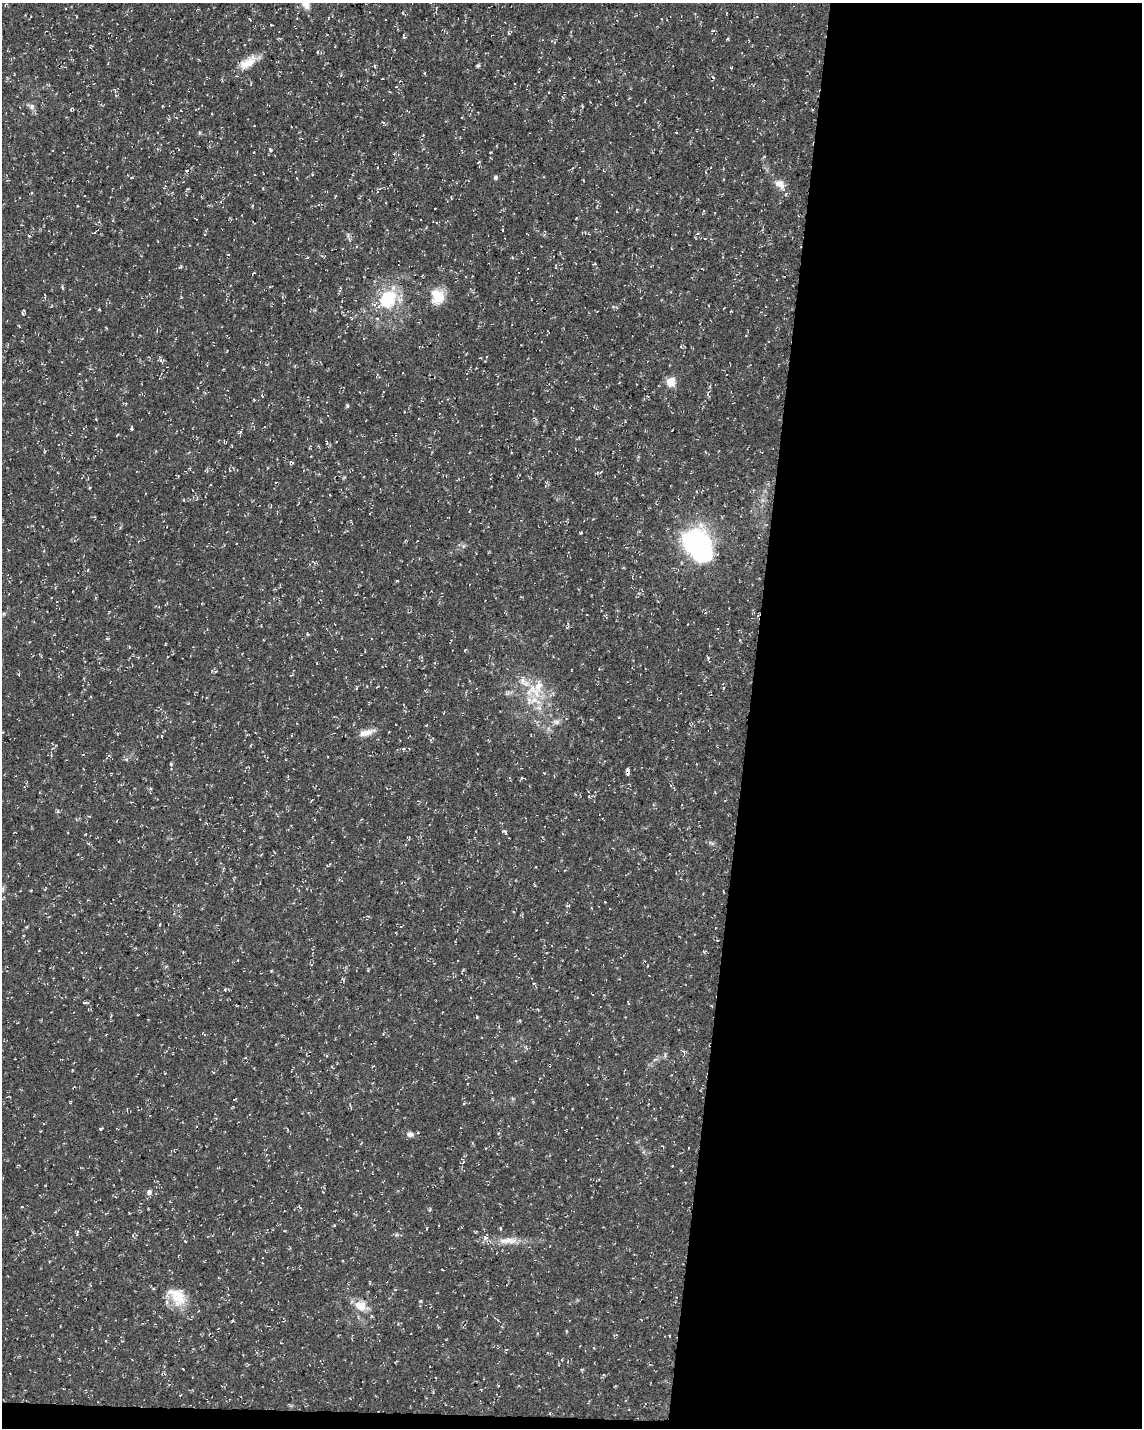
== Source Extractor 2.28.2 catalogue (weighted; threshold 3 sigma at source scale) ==
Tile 12 of 4 x 3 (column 4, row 3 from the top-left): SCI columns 3431-4570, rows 294-1719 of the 4576 x 4806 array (HDU 1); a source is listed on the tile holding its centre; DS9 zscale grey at full resolution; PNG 1144 x 1430 px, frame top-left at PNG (2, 3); no overlay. Shown black and unused: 35% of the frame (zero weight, under 3 of 4 exposures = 1% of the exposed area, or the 3 px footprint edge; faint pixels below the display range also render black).
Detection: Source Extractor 2.28.2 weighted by HDU 2 'WHT'; one run over the whole footprint, this tile lists its part. Background 0.0123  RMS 0.0021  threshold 0.00948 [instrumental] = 3 sigma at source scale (4.5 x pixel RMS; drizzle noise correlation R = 1.50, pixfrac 1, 0.0396/0.0396 arcsec/px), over >= 5 px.
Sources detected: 93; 1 inside a brighter object's white glare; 3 cosmic-ray / hot-pixel residue — not listed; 5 inside a brighter listed object's ellipse — not listed separately; the other 84 listed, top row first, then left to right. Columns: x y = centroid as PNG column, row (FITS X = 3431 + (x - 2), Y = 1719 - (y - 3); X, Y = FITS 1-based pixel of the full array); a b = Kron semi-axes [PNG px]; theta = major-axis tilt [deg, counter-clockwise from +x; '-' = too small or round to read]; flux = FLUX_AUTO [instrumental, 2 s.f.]
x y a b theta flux
306 4 15 8 -56 2.2
404 37 5 4 - 0.22
727 39 4 3 - 0.25
317 52 4 3 - 0.2
248 62 26 12 34 3.3
478 66 5 4 - 0.31
375 67 5 3 - 0.22
382 79 3 2 - 0.14
582 106 3 3 - 0.23
32 107 8 7 - 0.71
181 111 3 2 - 0.13
676 133 3 2 - 0.15
270 150 5 4 - 0.31
478 162 5 2 - 0.15
495 177 5 5 - 0.43
780 185 19 9 -50 2.2
187 189 5 3 - 0.17
503 230 4 3 - 0.18
697 234 5 3 - 0.22
594 264 4 2 - 0.21
62 288 5 4 - 0.29
438 296 17 14 -70 4.9
388 299 30 24 52 10
99 310 5 3 - 0.18
23 314 5 4 - 0.26
377 375 7 2 62 0.21
670 382 5 5 - 8.5
347 406 5 4 - 0.29
131 429 4 3 - 0.31
239 433 7 4 41 0.34
327 442 6 3 -81 0.26
292 462 6 3 -21 0.31
207 471 5 4 - 0.25
581 533 5 3 - 0.21
463 546 7 4 89 0.36
8 549 3 2 - 0.14
700 556 61 24 -73 33
397 581 4 3 - 0.17
567 627 5 4 - 0.27
307 634 5 3 - 0.19
465 650 4 3 - 0.15
708 659 7 2 -77 0.3
216 671 5 3 - 0.17
18 674 4 4 - 0.22
524 682 22 10 -52 3
538 686 22 12 70 4
556 722 10 6 -11 0.78
426 725 4 3 - 0.17
366 732 21 7 15 1.9
161 736 4 2 - 0.15
404 749 4 3 - 0.22
171 764 5 5 - 0.26
544 773 4 3 - 0.17
628 773 5 3 - 0.71
58 811 5 3 - 0.28
288 830 3 2 - 0.14
504 831 6 4 -29 0.36
86 834 3 2 - 0.14
409 837 4 3 - 0.23
3 889 7 4 -72 0.36
160 924 4 3 - 0.17
645 961 3 3 - 0.2
534 984 9 3 -52 0.28
225 990 4 3 - 0.25
85 1003 8 3 -5 0.31
111 1016 4 3 - 0.18
477 1017 4 3 - 0.18
587 1084 2 2 - 0.12
101 1129 4 3 - 0.23
410 1134 9 7 -4 0.84
688 1148 3 2 - 0.12
149 1192 7 7 - 0.66
22 1207 3 3 - 0.2
55 1212 4 3 - 0.18
500 1228 5 3 - 0.19
185 1241 4 3 - 0.18
508 1241 29 9 0 3
443 1270 3 2 - 0.14
179 1296 28 19 82 5
421 1301 6 4 89 0.23
360 1306 19 13 -20 3
498 1321 4 2 - 0.18
60 1326 2 2 - 0.13
183 1369 3 2 - 0.17
Overlapping masked pixels (flux is a lower limit): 1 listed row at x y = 628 773
Isophote crosses this tile's border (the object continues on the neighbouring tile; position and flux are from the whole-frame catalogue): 1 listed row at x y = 306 4
Unlisted compact peaks at least as high as the median listed source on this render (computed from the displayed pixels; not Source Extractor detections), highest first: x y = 271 971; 232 1321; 712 843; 187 171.